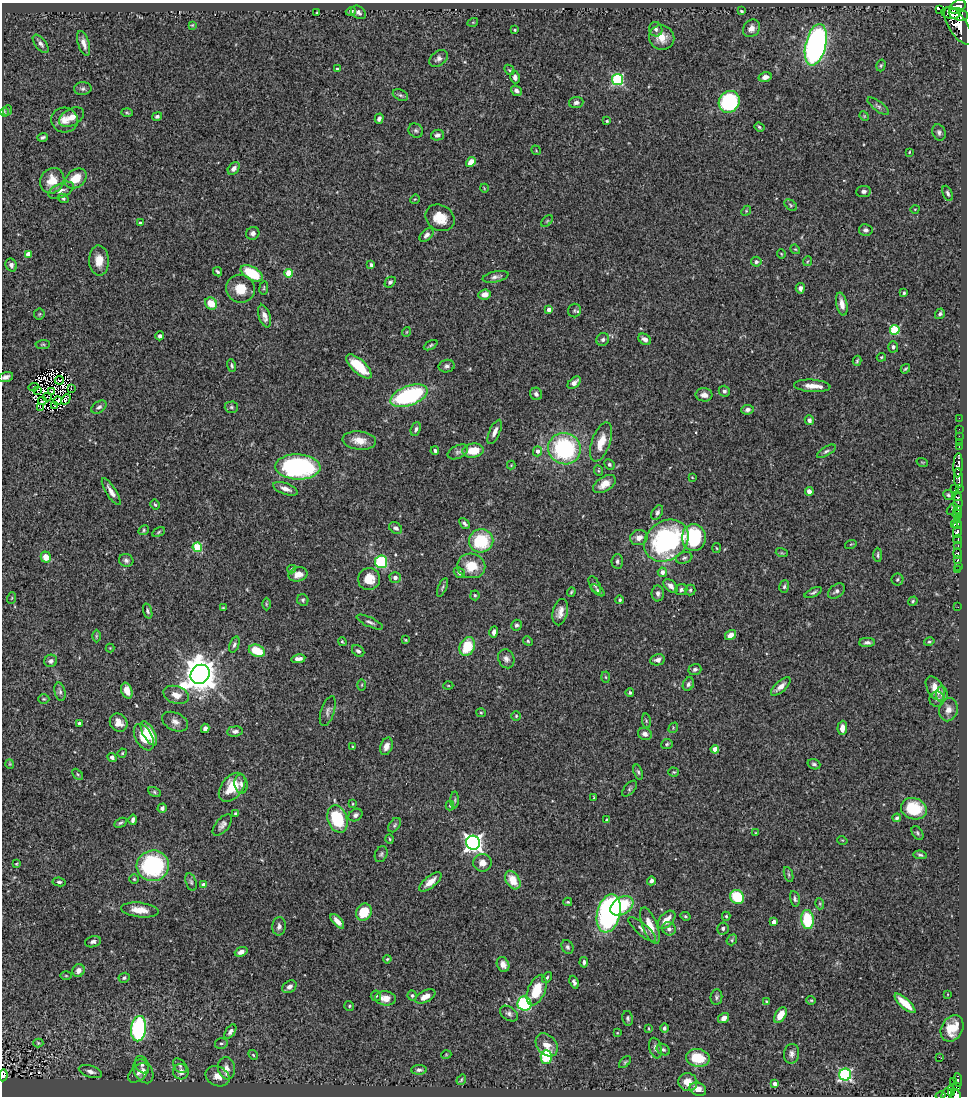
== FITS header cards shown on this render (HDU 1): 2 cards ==
NAXIS1  =                  965
NAXIS2  =                 1094

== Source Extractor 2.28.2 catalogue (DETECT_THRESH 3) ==
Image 965 x 1094 px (HDU 1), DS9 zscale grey, 1 PNG px = 1 image px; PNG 969 x 1098 px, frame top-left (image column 1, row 1094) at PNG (2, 3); each listed source drawn as its Kron ellipse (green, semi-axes under 4 px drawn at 4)
Background 0.779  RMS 0.026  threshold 0.079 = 3 sigma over >= 5 px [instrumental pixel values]
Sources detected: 411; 5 with non-positive FLUX_AUTO (blend fragments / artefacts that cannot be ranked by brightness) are neither listed nor drawn; the other 406 listed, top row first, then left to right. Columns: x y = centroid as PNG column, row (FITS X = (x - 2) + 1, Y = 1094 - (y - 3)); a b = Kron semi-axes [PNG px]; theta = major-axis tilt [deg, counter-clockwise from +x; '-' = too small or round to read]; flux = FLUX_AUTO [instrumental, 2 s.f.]
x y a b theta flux
958 7 9 6 34 1200
939 9 3 3 - 8000
351 11 5 4 - 4.3
741 11 4 3 - 2.4
358 12 8 6 -36 6
317 13 3 3 - 2.3
951 13 9 5 -8 1200
958 14 10 6 -14 1700
473 22 5 3 - 1.5
192 25 4 4 - 1.7
958 26 21 9 -57 3300
751 28 9 8 - 11
656 29 7 6 - 5.6
515 30 3 2 - 1.7
662 38 13 12 - 23
84 43 13 5 -73 11
41 44 11 5 -52 6.2
816 45 21 10 77 590
438 59 10 7 38 7.4
881 65 6 4 72 2.5
337 69 3 3 - 2.4
509 70 6 4 -46 2.3
515 77 6 5 - 6.6
765 77 7 5 14 9.2
618 79 5 5 - 210
83 89 9 6 3 4.3
516 91 6 4 -38 6.8
400 95 8 5 -26 4.1
576 102 7 5 7 6.2
729 102 11 10 - 180
878 106 13 5 -37 5.1
8 110 5 3 - 1.8
5 112 5 3 - 1.6
127 113 6 4 -3 2.2
157 116 5 4 - 4.4
864 116 5 4 - 1.7
72 117 13 8 29 18
379 119 5 4 - 5.1
65 120 13 12 - 19
607 121 3 3 - 2
759 127 5 4 - 2.8
416 131 8 6 -44 4.2
939 132 8 6 -69 5.2
437 135 6 5 - 7
42 137 5 3 - 3.9
536 150 5 3 - 1.7
909 152 3 2 - 1.5
471 162 6 4 43 19
234 168 7 5 50 7.4
76 178 12 8 36 29
52 181 13 11 58 29
484 188 4 3 - 1.2
61 190 13 7 25 8.9
864 191 7 5 6 5.5
948 193 8 4 -66 4.3
63 198 5 4 - 3.2
415 199 5 4 - 1.7
791 205 7 4 -37 2.9
915 209 4 3 - 1.2
746 211 5 4 - 1.9
440 218 15 12 -32 30
547 221 7 4 45 2.5
140 223 3 3 - 2.2
866 230 7 6 - 5.3
253 233 7 6 - 7.2
426 235 8 5 44 6.8
795 249 5 4 - 1.9
28 254 4 4 - 20
781 254 4 3 - 1.6
99 260 15 10 -88 22
808 261 5 3 - 1.6
756 262 5 5 - 4.3
11 265 6 5 - 6.1
371 265 4 3 - 4.1
218 272 5 4 - 2.9
252 273 12 6 -29 75
289 273 4 4 - 52
495 277 13 5 12 6.4
390 282 6 4 44 4
264 288 7 3 81 2
800 288 5 4 - 7
240 289 14 14 - 33
904 293 4 3 - 2.8
485 294 6 5 - 12
211 303 6 5 - 31
842 304 11 5 -78 13
549 310 4 4 - 8.1
574 310 7 6 - 3.7
39 314 6 5 - 2.9
940 314 5 4 - 4.2
264 316 12 6 -72 11
895 330 5 5 - 98
406 332 5 3 - 1.4
160 336 4 4 - 4.7
645 339 7 5 -35 8.4
603 340 7 6 - 5
43 344 7 4 4 2.7
431 345 7 4 28 2.8
893 347 5 5 - 3.6
881 357 5 4 - 2
857 361 5 3 - 2.4
232 366 6 4 -72 3
359 366 16 6 -42 57
447 366 8 6 13 5.2
905 369 5 2 - 2.1
6 377 7 5 14 7.1
60 380 4 2 - 0.61
574 383 7 5 42 8.5
812 386 18 6 -4 20
34 387 5 3 - 2.5
71 389 3 2 - 2.9
38 390 3 2 - 0.63
724 391 6 5 - 4.4
51 392 3 2 - 2.2
536 394 6 6 - 5.8
704 395 8 6 -6 11
409 396 19 9 20 210
47 397 4 2 - 2.6
66 399 6 4 61 4.2
42 401 4 2 - 1.2
58 401 4 2 - 1.7
55 406 3 2 - 1.6
40 407 3 2 - 1.4
99 407 8 5 34 5.9
231 407 6 5 - 3.4
747 410 6 5 - 5.6
959 418 2 2 - 14
809 420 5 4 - 5.3
416 429 7 4 69 4.9
959 429 2 2 - 9.3
495 432 13 5 66 10
959 436 2 2 - 14
359 441 17 9 -6 23
601 442 20 9 70 30
959 442 2 2 - 7.8
959 447 3 2 - 15
564 449 16 15 - 210
435 451 4 3 - 4.5
473 451 10 7 8 39
537 451 5 4 - 7.1
826 451 10 4 31 4.6
458 452 11 6 25 6.2
922 462 6 3 -19 1.5
609 464 5 4 - 4
511 465 4 4 - 1.5
958 465 12 4 88 1200
298 467 22 12 -2 280
599 471 5 3 - 1.9
692 477 4 2 - 1.3
958 478 10 4 -86 1200
604 484 12 7 32 17
955 488 3 2 - 130
285 489 13 5 -20 12
959 489 3 2 - 22
809 491 4 4 - 9.7
111 492 15 5 -58 12
948 495 5 4 - 3.5
957 497 5 3 - 320
958 503 11 4 88 290
155 505 5 3 - 2.5
952 509 7 3 49 31
958 511 4 3 - 100
657 513 8 5 61 5.5
957 514 5 3 - 180
958 520 3 3 - 140
464 523 6 3 -48 4.4
954 524 3 3 - 100
958 524 4 3 - 170
396 528 7 5 -32 5.2
144 530 6 5 - 2.6
158 532 6 4 29 2.5
957 532 6 4 75 1200
639 538 9 7 14 13
694 538 13 12 - 140
958 539 5 3 - 220
481 541 12 11 - 96
666 541 24 19 37 300
851 544 6 3 17 1.6
958 546 3 3 - 36
197 547 5 4 - 97
716 548 5 3 - 1.8
782 553 6 4 -17 2.3
958 554 5 4 - 390
878 555 7 3 -89 2.8
46 557 5 5 - 21
684 558 8 5 18 4.5
958 559 4 3 - 520
126 560 7 6 - 5.3
617 561 7 5 87 4.8
381 562 6 6 - 130
471 566 14 12 -12 42
958 566 3 2 - 44
292 569 4 3 - 2.6
958 569 3 3 - 53
662 572 5 4 - 9.6
459 573 6 4 -42 5.4
298 574 9 7 13 14
395 578 5 5 - 6.2
369 579 11 11 - 28
897 580 6 6 - 3
595 585 9 5 -60 4.5
671 586 8 5 -43 10
442 587 10 4 67 3.2
784 587 6 5 - 3.9
598 590 8 4 -38 4.3
681 590 6 5 - 5
690 590 5 5 - 2.9
836 591 9 6 36 6.3
571 592 5 3 - 2.2
813 592 9 3 25 3.5
658 593 8 6 -88 6.4
475 595 5 4 - 3.2
12 598 6 3 70 1.8
303 600 6 5 - 3.3
620 600 4 4 - 3.1
913 601 5 4 - 2.6
266 604 6 4 -89 2.4
958 607 2 2 - 3.8
223 608 3 2 - 1.7
148 611 8 4 -72 3.3
560 612 13 7 77 14
370 622 14 4 -25 6
516 625 5 5 - 4.2
494 632 6 4 75 6.2
730 635 6 4 33 13
96 636 6 4 89 2.2
405 640 4 3 - 1.6
528 641 5 4 - 2.4
342 642 4 2 - 2.7
867 642 8 4 1 5.4
929 642 5 4 - 2.2
234 645 8 4 69 4.5
467 647 10 7 65 56
110 648 4 4 - 1.7
257 651 8 5 -23 45
358 651 7 5 -38 4.7
298 659 7 4 10 8.4
506 659 10 8 -65 8.3
657 660 7 5 9 7.7
51 661 6 6 - 8.1
695 669 6 5 - 5.1
200 674 10 9 - 3900
606 677 5 3 - 1.8
688 684 7 5 67 4.7
362 685 6 3 89 2
448 685 5 3 - 1.5
781 686 12 5 42 13
935 689 13 8 -58 26
127 691 8 5 -70 14
60 692 9 5 -77 4.8
630 693 4 4 - 3.1
942 694 8 6 87 5.9
176 695 13 8 -18 17
44 699 6 4 -1 2.3
937 699 8 7 - 6
948 710 12 9 77 13
328 711 15 6 72 7.9
481 713 5 4 - 2
516 716 5 5 - 2.6
646 721 7 3 -82 2.6
175 722 14 9 -25 11
79 723 3 3 - 4.8
119 723 10 8 -49 13
205 728 4 4 - 5.9
673 728 5 4 - 2.4
842 728 7 5 85 12
235 731 8 5 5 6.3
149 733 13 6 -61 39
645 734 7 6 - 7.7
144 737 14 8 -61 35
667 744 6 5 - 2.9
353 746 3 2 - 1.8
386 746 9 6 70 9.7
715 749 4 4 - 19
122 753 5 4 - 1.8
112 758 4 4 - 6
10 764 5 4 - 1.8
814 764 6 5 - 3.6
638 772 8 4 -71 3.1
674 772 5 4 - 2.3
78 774 6 4 -46 2.2
241 784 9 6 -80 7.3
232 787 16 10 51 48
629 789 9 5 49 3.4
154 792 6 4 -29 2.8
594 797 3 2 - 1.5
455 800 8 3 89 2.8
352 804 4 2 - 1.5
450 805 5 4 - 2
162 808 5 4 - 4.3
914 809 13 10 -19 70
235 813 3 3 - 2.3
355 815 7 5 34 4.9
897 818 4 3 - 3.2
337 819 14 9 -72 100
133 820 5 3 - 5.2
607 820 3 3 - 2.6
120 823 6 4 30 3.3
222 825 13 6 50 7.5
395 825 8 5 54 3.4
755 833 4 2 - 1.1
917 833 7 5 -55 3.4
390 839 4 3 - 1.7
842 840 5 3 - 1.4
473 843 7 7 - 830
381 854 8 6 65 3.8
920 855 7 4 -8 3.5
482 863 9 9 - 14
16 864 4 3 - 1.7
153 866 16 15 - 210
789 875 8 3 -71 2.7
134 879 5 5 - 2.5
513 880 10 6 -59 31
651 881 4 4 - 5.2
59 882 7 4 -7 3.9
191 882 9 5 -75 4.2
430 882 13 5 40 20
204 885 4 4 - 17
737 897 7 6 - 70
795 899 8 4 -79 3.7
568 902 4 3 - 2.4
820 904 5 3 - 2
622 906 12 8 33 82
140 910 19 7 -7 23
364 912 9 7 62 45
609 913 19 11 77 390
685 916 5 4 - 2.3
726 916 4 4 - 2.5
807 919 9 6 -83 82
666 920 11 6 46 20
337 921 9 4 -48 12
774 922 4 4 - 13
279 926 9 6 85 7.1
650 926 19 7 -69 27
723 928 6 5 - 4.2
642 929 17 6 -41 8.2
669 929 7 6 - 7.5
732 940 6 4 51 2.6
93 942 8 5 13 5.4
567 947 7 5 -66 4.6
241 952 6 4 21 8.2
387 959 4 3 - 2.1
584 962 5 3 - 3.7
503 964 8 6 -66 11
78 970 6 6 - 9.7
66 976 6 4 -1 2.1
124 978 6 5 - 4
547 978 6 4 53 3
574 982 7 4 -67 4.6
289 987 8 5 36 7
537 990 16 8 67 51
948 994 2 2 - 1.1
376 996 5 5 - 3.4
412 996 5 4 - 3.3
425 996 11 5 28 19
716 997 8 6 83 4.1
385 998 10 7 -5 22
811 1000 5 4 - 2.1
766 1001 3 2 - 1.5
905 1003 13 5 -42 33
524 1004 7 7 - 210
349 1006 5 4 - 2.5
509 1013 10 6 -36 6
780 1015 9 5 59 27
628 1018 7 5 -79 4.1
724 1018 6 4 34 10
649 1028 4 2 - 1.4
664 1028 5 4 - 4
952 1028 14 10 59 38
139 1029 13 7 84 260
230 1031 8 4 55 6.3
617 1033 4 3 - 1.5
38 1043 5 4 - 2.3
221 1043 6 5 - 4
547 1045 13 9 -48 18
655 1048 10 6 -77 6.3
663 1049 7 5 -31 3.4
792 1054 10 7 79 8
253 1055 5 4 - 2.2
446 1055 5 3 - 1.4
546 1057 6 5 - 90
939 1057 3 2 - 13
698 1058 12 9 -10 53
625 1062 7 4 45 2.6
142 1065 9 6 -68 5.4
180 1066 8 5 -48 4.5
226 1068 11 8 -80 13
419 1070 8 5 0 4.8
90 1071 12 6 -17 10
143 1071 13 9 -60 13
181 1072 8 7 - 12
138 1073 12 7 41 9.4
3 1075 6 4 82 120
845 1075 6 6 - 300
217 1076 12 9 -26 21
461 1080 5 3 - 2.1
958 1080 7 3 -83 94
953 1081 2 2 - 6.2
688 1082 9 9 - 22
775 1084 4 3 - 12
956 1086 3 3 - 42
698 1089 8 6 -24 14
952 1092 3 3 - 90
948 1093 8 5 49 250
956 1095 6 5 - 430
940 1096 5 2 - 19
At the frame edge (FLAGS 8, measured only in part): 4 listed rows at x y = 6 377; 3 1075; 956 1095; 940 1096
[5 non-positive-flux detections neither listed nor drawn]